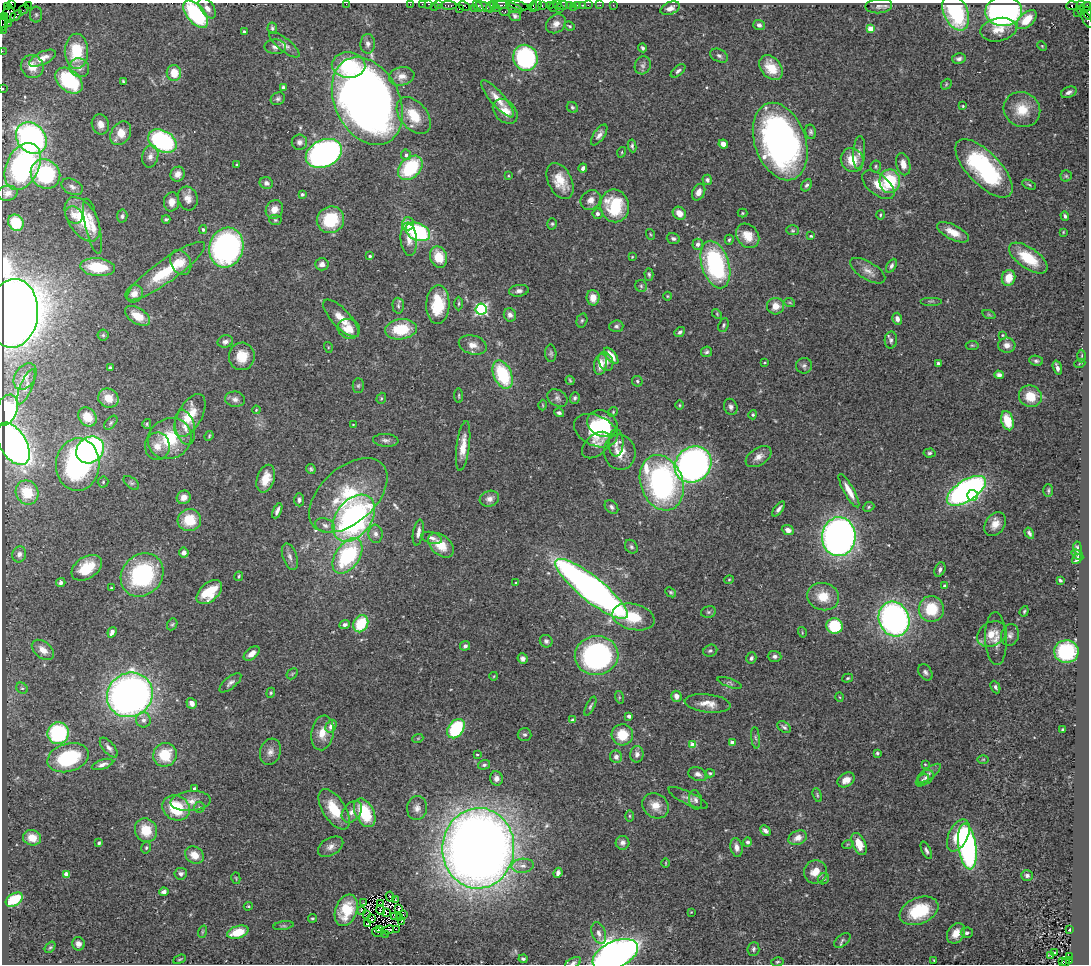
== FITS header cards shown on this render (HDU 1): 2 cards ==
NAXIS1  =                 1087
NAXIS2  =                  962

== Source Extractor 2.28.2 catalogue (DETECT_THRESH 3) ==
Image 1087 x 962 px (HDU 1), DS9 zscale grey, 1 PNG px = 1 image px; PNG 1091 x 966 px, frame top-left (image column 1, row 962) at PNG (2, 3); each listed source drawn as its Kron ellipse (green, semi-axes under 4 px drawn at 4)
Background 0.901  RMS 0.036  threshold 0.107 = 3 sigma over >= 5 px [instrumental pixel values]
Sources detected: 491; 1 with non-positive FLUX_AUTO (blend fragments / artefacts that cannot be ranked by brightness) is neither listed nor drawn; the other 490 listed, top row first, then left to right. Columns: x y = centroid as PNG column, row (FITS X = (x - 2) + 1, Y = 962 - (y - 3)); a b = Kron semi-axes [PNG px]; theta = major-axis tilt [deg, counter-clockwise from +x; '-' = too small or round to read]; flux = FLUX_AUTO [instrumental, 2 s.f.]
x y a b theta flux
11 4 3 2 - 83
346 4 2 2 - 39
410 4 2 2 - 23
422 4 2 2 - 37
429 4 3 2 - 49
28 5 2 2 - 39
439 5 3 2 - 44
449 5 8 3 -4 140
494 5 4 3 - 47
502 5 8 3 -1 290
537 5 6 3 46 100
542 5 3 2 - 44
550 5 3 2 - 68
558 5 3 2 - 64
563 5 5 3 - 110
570 5 4 2 - 21
577 5 3 3 - 110
582 5 3 2 - 43
588 5 2 2 - 28
600 5 2 2 - 10
613 5 2 2 - 13
1081 5 4 3 - 27
464 6 6 3 -29 76
478 6 6 3 -52 100
518 6 11 3 -15 170
554 6 5 4 - 160
879 6 13 7 5 10
1072 6 6 3 5 230
7 7 3 3 - 140
434 7 2 2 - 81
484 7 8 4 -25 270
491 7 5 2 - 110
533 7 5 2 - 83
573 7 2 2 - 16
1085 7 6 3 31 130
207 8 12 6 -54 16
496 8 2 2 - 31
514 8 8 4 -24 220
670 8 10 6 23 13
24 9 5 2 - 48
459 9 3 2 - 39
474 9 4 2 - 72
559 9 2 2 - 43
1081 10 5 3 - 44
504 11 5 4 - 150
1004 11 18 15 4 680
956 12 19 12 -65 240
1077 13 2 2 - 25
1088 13 7 3 -70 110
9 14 9 6 -85 1100
196 14 16 8 -50 240
16 15 6 3 43 140
36 15 8 6 -90 5.7
515 16 6 5 - 6.6
5 17 3 2 - 42
1087 19 9 3 -62 210
1027 20 12 7 43 48
3 23 7 4 87 82
8 23 3 2 - 450
556 24 11 8 39 15
759 25 6 5 - 5.4
569 26 5 3 - 2.6
272 28 5 5 - 5.3
870 29 4 4 - 46
3 30 2 2 - 15
998 30 18 11 11 35
244 32 4 3 - 4
368 44 10 7 88 10
284 45 18 6 -39 14
1042 46 5 3 - 2.1
275 47 10 7 -2 10
643 48 4 3 - 4.9
2 51 2 2 - 13
76 51 17 11 -90 100
719 56 9 6 -26 6.9
42 58 14 6 26 21
525 58 13 12 - 290
959 59 7 5 13 7.4
349 65 17 13 -3 110
643 65 9 8 - 8.8
32 66 12 11 - 25
79 68 10 9 - 15
771 68 14 10 -51 41
678 71 9 5 41 6.3
174 73 8 7 - 41
402 76 13 9 11 21
69 81 16 10 -41 180
123 81 4 3 - 3
946 84 6 4 49 3.2
283 88 4 4 - 5
3 89 3 2 - 7.6
1069 92 8 5 22 8.9
278 99 7 6 - 6.1
497 99 24 7 -49 34
367 101 46 32 -64 2500
963 106 3 3 - 2.3
572 107 6 5 - 4.1
1022 109 19 17 -32 57
505 111 14 10 -46 36
414 115 21 13 -50 59
100 124 10 8 -72 16
811 132 7 5 -78 4.8
121 133 13 9 58 35
599 135 12 5 56 11
31 138 17 14 -49 680
162 141 15 10 -28 300
299 142 7 7 - 9.6
780 142 40 25 -71 900
723 144 5 4 - 15
632 146 6 4 -82 4.6
622 152 5 3 - 2.4
859 152 16 6 85 12
324 153 19 13 25 830
406 155 5 5 - 5.2
150 156 11 8 76 13
852 160 12 11 - 50
903 164 11 7 -77 20
237 165 3 3 - 3.1
23 166 25 16 64 430
876 166 6 5 - 3.8
410 168 14 10 44 160
583 168 4 4 - 6.3
984 168 37 16 -46 300
45 174 15 14 - 190
178 174 7 7 - 15
508 176 4 3 - 1.9
1066 176 5 5 - 3.3
707 180 5 4 - 6.2
560 181 19 12 -64 51
890 181 12 10 89 120
266 183 7 6 - 7.5
807 185 6 5 - 4.9
878 185 19 10 -39 38
1029 185 7 4 -24 3.6
72 187 11 7 -27 11
699 192 9 6 63 15
8 193 10 7 9 12
302 194 3 3 - 4.8
188 198 12 9 -73 20
591 200 11 9 40 17
172 202 9 7 82 19
615 206 16 14 -79 140
274 209 9 8 - 23
679 213 7 6 - 23
743 213 5 4 - 2.6
597 214 5 5 - 6.8
74 215 9 8 - 13
880 215 5 3 - 2.9
122 216 6 5 - 5.4
1065 216 4 3 - 5.3
82 219 24 14 -57 90
166 219 4 3 - 3.8
275 220 6 5 - 4.1
330 220 14 13 - 110
16 223 8 7 - 64
408 224 6 6 - 29
552 224 5 5 - 3.7
93 226 28 7 -77 26
203 230 4 3 - 3.8
793 230 6 5 - 3.7
418 232 13 8 -24 240
953 232 17 7 -27 33
1063 232 3 3 - 2.1
650 234 5 3 - 2.4
748 236 13 10 -51 41
811 236 4 3 - 3.3
673 238 6 5 - 6.1
409 239 16 8 -85 19
729 240 5 4 - 3.7
698 244 5 5 - 9.3
226 248 20 17 75 620
370 256 3 3 - 4.7
439 257 11 8 -71 48
632 257 4 3 - 1.8
1028 258 22 10 -35 81
181 263 13 10 -64 23
322 264 7 6 - 11
715 264 24 13 -73 320
891 266 7 4 61 6.7
98 267 17 9 -5 97
166 271 47 11 36 130
868 271 20 9 -31 21
649 275 6 4 -87 4.4
1009 278 8 6 75 42
641 286 6 5 - 4.8
519 291 10 6 8 9.1
134 294 9 8 - 19
667 296 4 3 - 2.1
593 298 8 6 -86 24
931 301 11 2 0 3.7
790 303 5 3 - 2.5
459 304 7 3 89 2.9
438 305 19 11 88 87
398 306 8 6 -87 6.2
776 306 8 8 - 29
481 309 5 5 - 420
13 313 34 25 84 4400
717 314 6 3 -47 2.5
510 315 7 6 - 11
989 315 7 4 -19 3.8
137 316 14 8 -32 40
341 318 24 9 -47 32
897 319 6 5 - 13
582 320 7 5 73 4.4
723 325 7 5 69 4.2
616 326 7 5 4 6
349 329 11 9 -19 35
401 329 16 10 7 89
680 332 6 4 41 6.5
103 335 5 5 - 3.9
1002 335 4 3 - 2.1
891 340 8 6 86 7
225 342 8 6 15 9.4
473 345 14 9 -15 21
972 345 6 4 6 3.6
1007 345 8 7 - 13
328 347 5 3 - 2.6
706 352 6 5 - 4.8
551 353 9 5 -87 5.1
242 356 14 13 - 42
611 356 10 4 -51 27
1082 356 6 4 88 3.4
606 361 10 7 -69 12
1036 361 7 5 -9 5.3
765 362 4 2 - 2.3
938 363 3 3 - 5.6
1080 363 5 3 - 2.2
600 364 10 6 79 29
804 366 8 8 - 7.5
110 368 3 3 - 3.8
1057 368 7 3 -74 9.4
503 375 15 8 -66 160
999 375 5 4 - 7.6
25 376 14 10 57 15
570 380 5 3 - 3
637 381 5 5 - 4.2
358 386 7 5 89 4.8
26 387 19 6 67 14
459 396 7 3 -86 3
1030 396 11 10 - 45
108 398 10 9 - 37
381 398 6 4 70 3.2
557 398 11 8 -33 9.3
575 398 6 5 - 5.4
235 399 10 7 -9 11
543 405 5 3 - 2.1
679 405 5 3 - 2.4
731 407 8 6 -67 8.2
6 410 16 10 67 270
256 410 4 3 - 2
613 412 5 4 - 3.1
559 413 5 4 - 5.7
753 415 5 4 - 3.2
190 416 24 12 61 69
87 417 10 8 -50 47
1007 421 10 6 -74 47
111 423 8 5 46 4.8
602 423 15 12 -26 81
147 424 5 4 - 3.1
353 425 4 2 - 1.4
185 427 18 9 -77 28
596 431 23 15 -25 110
209 436 5 3 - 2.4
170 439 22 20 29 110
386 440 13 6 -4 9.1
616 443 14 7 89 14
13 444 23 13 -59 1400
596 445 16 10 41 21
157 446 14 12 87 28
463 446 25 6 83 34
90 450 14 12 38 660
620 452 18 15 -77 41
929 453 6 4 3 4.9
759 457 14 8 33 18
78 464 26 22 87 390
693 465 19 17 41 1000
311 469 5 4 - 3.9
266 479 14 8 73 39
103 482 5 5 - 3.6
131 483 9 5 -37 5.4
662 483 28 21 -70 590
1048 490 6 5 - 3.9
849 491 19 5 -61 27
966 491 22 10 33 840
27 492 12 11 - 53
348 495 46 27 42 180
973 495 5 5 - 89
184 497 7 6 - 18
489 499 10 8 18 14
299 500 6 5 - 6.7
611 507 8 5 -49 7
869 507 6 4 24 3.6
779 509 9 4 53 7.9
277 511 8 3 66 8.8
354 518 26 17 53 630
189 520 12 11 - 66
995 524 13 9 53 22
325 525 10 7 -21 10
788 530 6 4 -23 13
418 532 13 5 80 13
1029 533 6 4 -57 5.7
376 534 9 7 -85 12
839 537 19 17 86 1300
432 538 11 5 -16 9.9
441 545 15 9 -42 47
631 547 7 6 - 5.5
1077 548 6 3 -84 3.7
184 553 5 4 - 9.1
19 554 8 7 - 11
1077 555 6 3 -37 3.1
348 556 20 12 56 260
290 557 14 7 -71 12
1077 559 5 3 - 3.4
87 568 17 11 33 66
940 569 7 5 65 7.3
142 575 23 20 47 280
239 576 5 3 - 3.3
729 580 4 4 - 2.7
1060 580 3 3 - 3.9
61 583 5 4 - 7.9
516 583 4 3 - 2.3
945 586 4 3 - 10
111 588 3 2 - 2
591 589 45 12 -39 1600
209 592 15 9 41 77
671 592 6 4 -40 3.4
823 597 16 13 -16 51
931 609 13 12 - 90
1024 611 5 4 - 3.5
708 612 7 5 14 4.7
633 617 21 13 -13 72
894 619 18 15 -68 840
172 624 6 5 - 3.6
361 624 9 7 59 95
345 625 5 4 - 7.6
835 626 8 8 - 120
112 632 5 4 - 11
802 632 5 3 - 2
992 634 15 12 31 36
1010 635 11 8 73 11
996 639 26 11 -87 28
546 641 6 6 - 6.6
465 646 5 4 - 7
43 650 13 8 -39 24
710 651 7 5 23 5.7
1066 652 12 11 - 170
252 654 9 5 39 21
597 655 22 19 8 520
775 656 7 5 -3 6.8
751 658 6 5 - 6.9
523 659 5 5 - 8.8
925 672 9 6 -54 7
292 674 6 4 47 3.2
494 676 4 3 - 1.9
848 678 5 4 - 3.2
230 683 13 6 40 9.5
729 683 12 4 -19 4.7
995 687 6 4 -65 5.4
22 688 6 5 - 4.3
271 693 5 4 - 3.2
130 695 23 21 36 1400
676 696 5 5 - 14
619 697 6 4 -73 3.2
840 697 4 3 - 2
192 703 6 5 - 14
708 703 23 9 -6 28
590 706 10 4 64 4.8
629 716 4 3 - 5.8
143 720 7 7 - 11
573 720 4 3 - 16
331 726 7 5 61 12
784 727 7 5 -36 5.4
456 729 10 7 54 160
1062 730 3 3 - 3
58 733 11 10 - 230
322 733 17 11 80 32
525 735 7 6 - 5.4
622 735 10 10 - 59
418 738 5 3 - 2.6
756 738 11 4 -84 6.3
732 742 4 4 - 24
693 745 4 4 - 44
109 748 12 5 -50 10
270 752 13 10 72 16
877 753 3 3 - 3.6
477 754 3 3 - 2.8
637 754 8 6 82 9.3
165 755 12 11 - 78
616 757 6 6 - 12
68 758 21 14 17 190
983 759 6 4 1 3
102 764 11 4 18 11
925 764 4 3 - 1.9
484 765 6 4 17 4.9
710 773 5 4 - 3.4
929 773 14 5 38 9.6
698 774 10 6 -18 10
925 777 9 6 38 6.8
496 778 7 6 - 11
846 780 9 6 32 21
922 780 7 5 39 4.7
195 789 3 3 - 11
817 795 7 4 -70 3.4
688 798 21 6 -26 12
695 800 10 6 -76 7.8
191 801 20 10 5 27
656 806 14 12 -36 31
199 807 6 5 - 3.7
176 808 14 12 -27 110
417 808 12 10 80 15
334 809 23 11 -57 70
352 812 12 8 50 17
365 813 15 9 -63 100
629 816 5 3 - 3
146 830 12 11 - 56
765 831 6 4 -45 9.9
958 835 17 9 64 62
32 838 9 7 -15 27
798 838 9 7 22 20
747 842 4 4 - 6.6
99 843 3 3 - 3.3
622 843 7 7 - 8.8
848 844 6 3 18 2.5
859 844 12 6 -65 44
967 846 23 9 -82 540
331 847 14 8 30 16
737 847 9 6 -77 14
146 848 6 4 75 3.9
478 848 40 36 84 4300
926 850 9 4 -65 6.8
194 855 10 8 -34 29
666 863 5 3 - 2.1
523 866 11 7 5 13
815 872 12 11 - 35
558 873 5 4 - 7.2
66 874 4 4 - 33
181 874 6 6 - 9
1027 875 6 5 - 5.6
236 878 6 4 -75 2.5
823 879 6 5 - 5.1
164 892 5 4 - 9.2
390 897 5 2 - 3.8
395 899 3 2 - 1.3
14 900 9 6 33 79
363 903 3 2 - 2.1
381 903 3 2 - 2
248 906 5 4 - 3
398 909 3 2 - 2.2
346 910 16 10 69 68
361 910 3 2 - 1
381 910 5 2 - 1
919 911 20 13 22 110
691 912 3 3 - 1.7
386 913 2 2 - 1.3
367 914 3 2 - 1.7
403 915 2 2 - 2.7
395 916 3 2 - 0.91
399 917 2 2 - 1.2
312 918 4 3 - 3.3
372 919 3 2 - 1.2
402 921 2 2 - 2.5
367 924 3 3 - 1.4
283 926 10 4 8 4.5
396 929 3 2 - 0.84
379 930 4 2 - 1.4
388 930 6 3 25 3
1069 930 3 2 - 2.3
202 932 6 4 72 2.7
238 932 11 6 17 59
377 932 5 2 - 5.1
599 933 11 7 -69 11
956 933 11 8 56 27
967 933 6 5 - 7.6
385 934 2 2 - 1.2
842 940 9 5 41 5.4
78 944 7 6 - 12
50 947 6 4 52 3.4
753 949 7 6 - 5.9
1055 953 3 3 - 4.3
615 955 24 13 24 1700
1051 956 3 2 - 1.6
1069 956 4 3 - 150
180 959 7 3 21 2.8
523 959 4 3 - 4.9
934 960 3 2 - 2
1062 961 3 3 - 73
1070 961 3 3 - 550
777 962 6 4 15 3.5
573 963 9 4 27 6.6
1065 963 3 3 - 80
At the frame edge (FLAGS 8, measured only in part): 17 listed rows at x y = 11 4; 346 4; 410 4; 422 4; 429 4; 1085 7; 207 8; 1088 13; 196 14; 1087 19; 3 23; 3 30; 2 51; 3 89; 13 313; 615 955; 573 963
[1 non-positive-flux detection neither listed nor drawn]